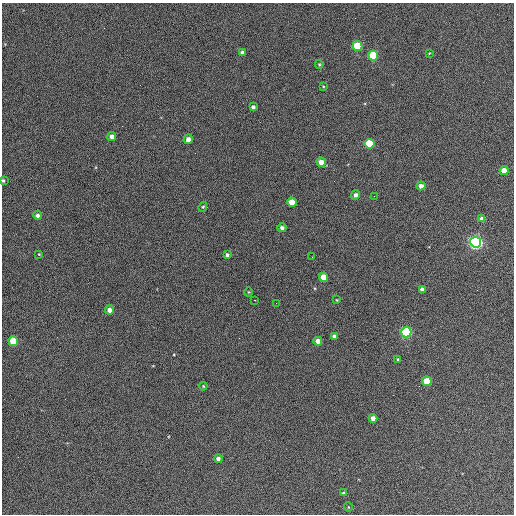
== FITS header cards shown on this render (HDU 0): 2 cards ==
NAXIS1  =                  512 / Axis length
NAXIS2  =                  512 / Axis length

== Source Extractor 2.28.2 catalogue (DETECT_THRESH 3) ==
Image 512 x 512 px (HDU 0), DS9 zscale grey, 1 PNG px = 1 image px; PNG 516 x 516 px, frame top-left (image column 1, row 512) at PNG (2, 3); each listed source drawn as its Kron ellipse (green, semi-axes under 4 px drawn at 4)
Background 415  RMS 22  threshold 65.5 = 3 sigma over >= 5 px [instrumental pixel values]
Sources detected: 43; all 43 listed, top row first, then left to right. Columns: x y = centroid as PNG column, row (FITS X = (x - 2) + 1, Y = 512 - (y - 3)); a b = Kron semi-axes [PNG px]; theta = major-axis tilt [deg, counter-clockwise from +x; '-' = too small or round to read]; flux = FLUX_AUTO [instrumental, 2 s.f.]
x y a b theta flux
357 46 5 5 - 58000
242 53 4 4 - 6000
429 53 3 3 - 1000
373 56 5 5 - 75000
319 64 4 3 - 1500
323 86 4 2 - 1100
253 107 4 4 - 3900
112 137 4 4 - 8900
188 139 5 4 - 7600
369 144 5 5 - 67000
321 162 5 4 - 13000
504 171 4 4 - 15000
3 180 4 3 - 2200
421 186 4 4 - 7700
356 195 5 4 - 5600
374 196 2 2 - 650
292 202 5 4 - 25000
203 207 5 4 - 1900
37 215 4 4 - 4500
482 219 4 4 - 9500
282 228 4 4 - 4700
476 242 5 5 - 490000
39 254 3 3 - 1100
227 255 4 4 - 3100
312 257 2 2 - 820
323 277 4 4 - 21000
422 289 4 4 - 6100
249 292 4 3 - 1100
255 300 2 2 - 950
337 300 3 2 - 930
276 303 2 2 - 660
110 310 4 4 - 8800
406 332 5 5 - 270000
334 336 4 4 - 6100
13 341 5 5 - 52000
318 341 4 4 - 8400
398 359 3 3 - 2000
427 381 5 4 - 38000
203 386 4 4 - 1400
373 418 4 4 - 9500
218 459 4 4 - 5400
343 493 4 4 - 2600
348 507 5 3 - 1100
At the frame edge (FLAGS 8, measured only in part): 1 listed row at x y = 3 180